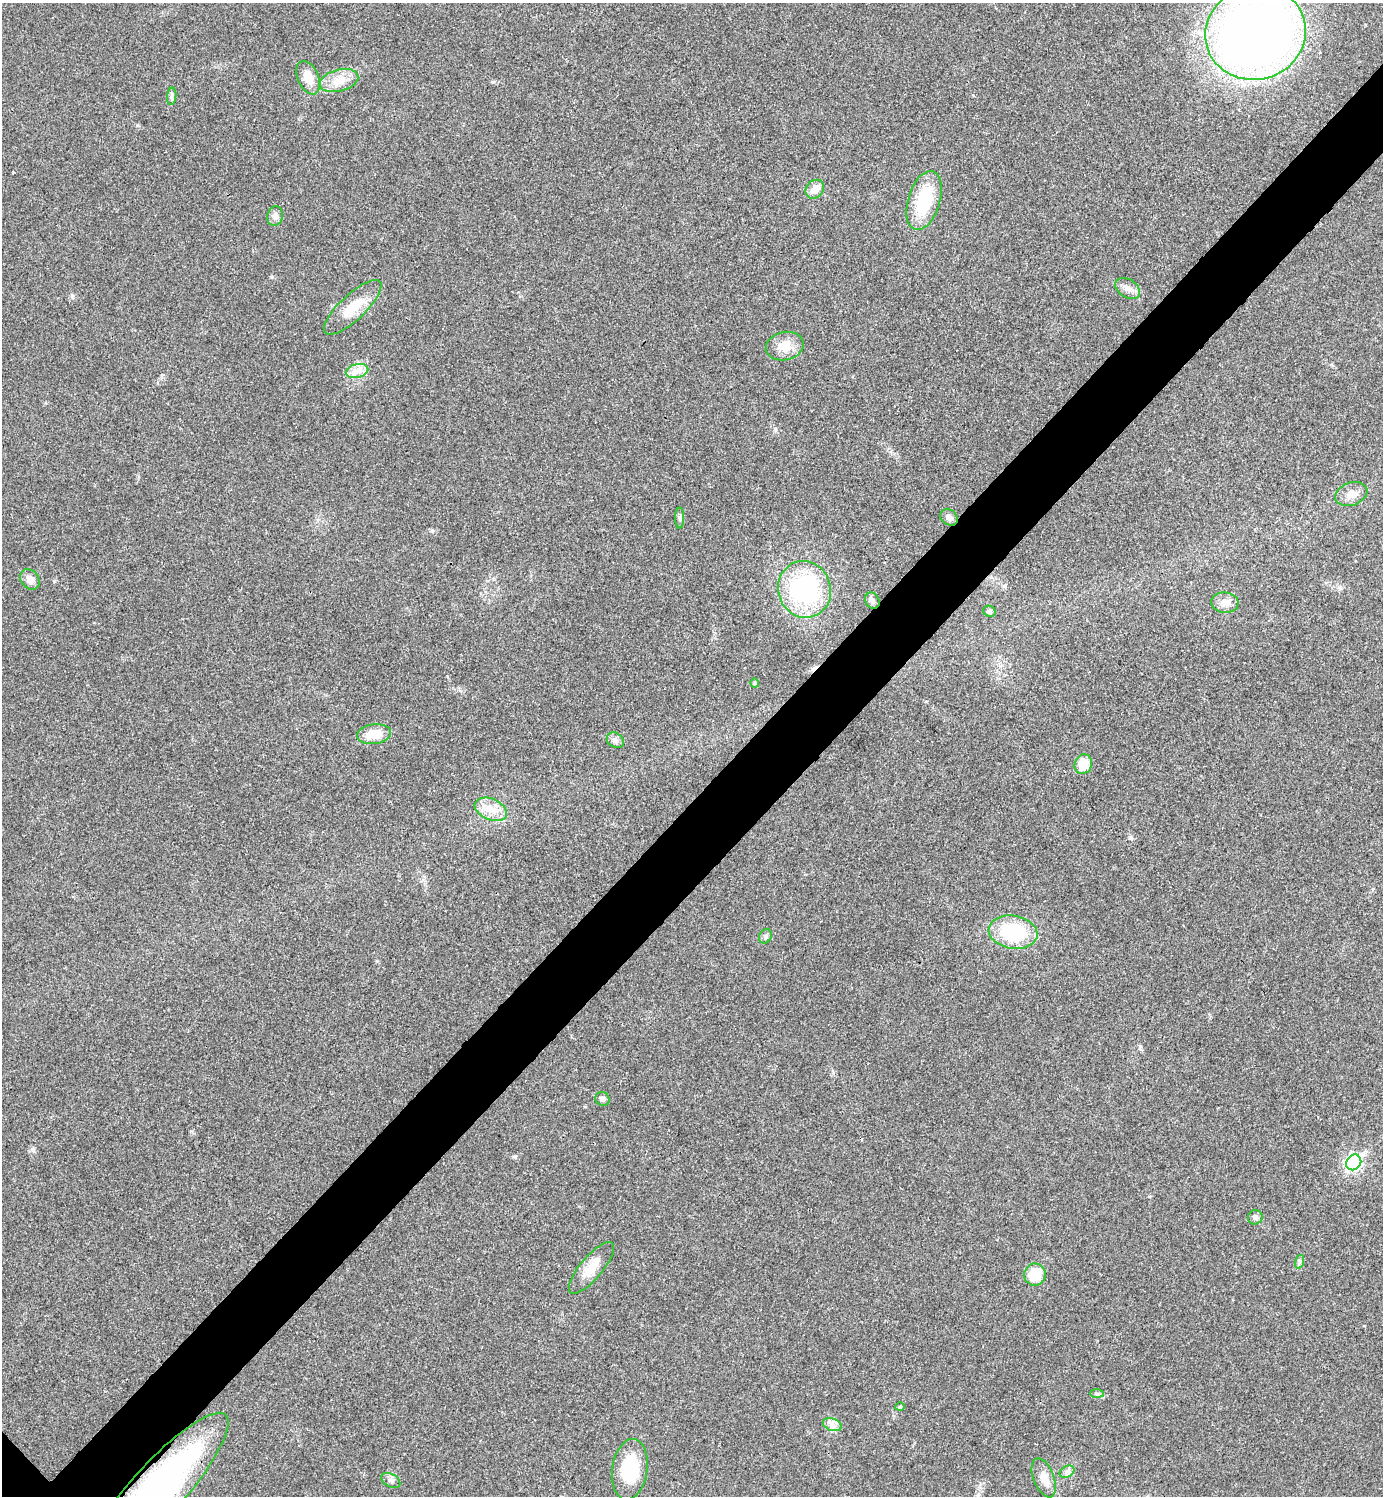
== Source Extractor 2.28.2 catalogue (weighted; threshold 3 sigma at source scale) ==
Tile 10 of 4 x 4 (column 2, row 3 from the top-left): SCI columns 1540-2920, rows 1501-2994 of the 5984 x 5984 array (HDU 1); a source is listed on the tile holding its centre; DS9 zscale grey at full resolution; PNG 1385 x 1498 px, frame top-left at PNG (2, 3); each listed source drawn as its Kron ellipse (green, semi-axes under 4 px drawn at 4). Shown black and unused: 6% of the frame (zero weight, under 3 of 4 exposures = <1% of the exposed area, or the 3 px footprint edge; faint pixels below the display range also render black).
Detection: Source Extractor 2.28.2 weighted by HDU 2 'WHT'; one run over the whole footprint, this tile lists its part. Background 0.0196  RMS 0.0056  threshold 0.0252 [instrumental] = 3 sigma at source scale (4.5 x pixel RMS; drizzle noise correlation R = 1.50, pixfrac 1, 0.05/0.05 arcsec/px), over >= 5 px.
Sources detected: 43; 1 inside a brighter object's white glare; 2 cosmic-ray / hot-pixel residue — neither listed nor drawn; the other 40 listed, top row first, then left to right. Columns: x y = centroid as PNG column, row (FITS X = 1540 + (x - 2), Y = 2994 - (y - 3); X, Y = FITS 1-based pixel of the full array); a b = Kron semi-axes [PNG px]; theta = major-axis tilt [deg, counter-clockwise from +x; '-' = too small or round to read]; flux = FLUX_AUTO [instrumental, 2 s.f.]
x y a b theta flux
1256 33 50 46 16 550
308 78 18 10 -66 8.3
339 81 20 11 15 7.8
172 96 9 4 83 1.4
815 189 10 8 50 5.6
924 200 30 16 73 30
275 216 10 7 75 2.9
1128 288 13 9 -32 3.7
353 307 37 12 43 14
785 346 19 14 14 8.2
357 371 11 7 15 4
1351 494 17 11 21 5.4
949 517 9 7 -40 2.6
680 518 10 4 90 1.5
30 579 11 9 -52 4.3
804 589 28 26 -69 66
872 601 8 7 - 1.7
1225 603 13 10 -6 5
989 611 6 5 - 1.3
755 683 4 4 - 0.59
374 734 17 10 8 10
615 740 9 7 -32 1.9
1083 764 10 8 68 11
491 809 17 10 -23 7.8
1013 932 24 16 -10 37
765 936 7 6 - 1.9
602 1099 7 6 - 1.7
1354 1162 8 7 - 120
1255 1217 7 7 - 1.7
1299 1262 7 4 71 1.1
591 1268 32 11 50 9.8
1035 1275 11 10 - 14
1097 1394 7 4 -1 1.1
900 1407 4 4 - 0.6
832 1425 10 6 -20 2.7
630 1469 31 17 82 28
1067 1472 8 5 30 1.7
1044 1478 20 10 -69 6
391 1480 10 6 -30 1.9
156 1492 104 26 48 220
Overlapping masked pixels (flux is a lower limit): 1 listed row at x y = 156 1492
Isophote crosses this tile's border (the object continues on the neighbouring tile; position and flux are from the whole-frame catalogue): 2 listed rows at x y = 1256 33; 156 1492
Unlisted compact peaks at least as high as the median listed source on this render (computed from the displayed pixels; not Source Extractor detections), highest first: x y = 32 1149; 515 1156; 272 277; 72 296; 1140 1046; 432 531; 137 125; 493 82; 1131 838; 775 429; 54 581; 13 172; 377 961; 1364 1326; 833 1072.